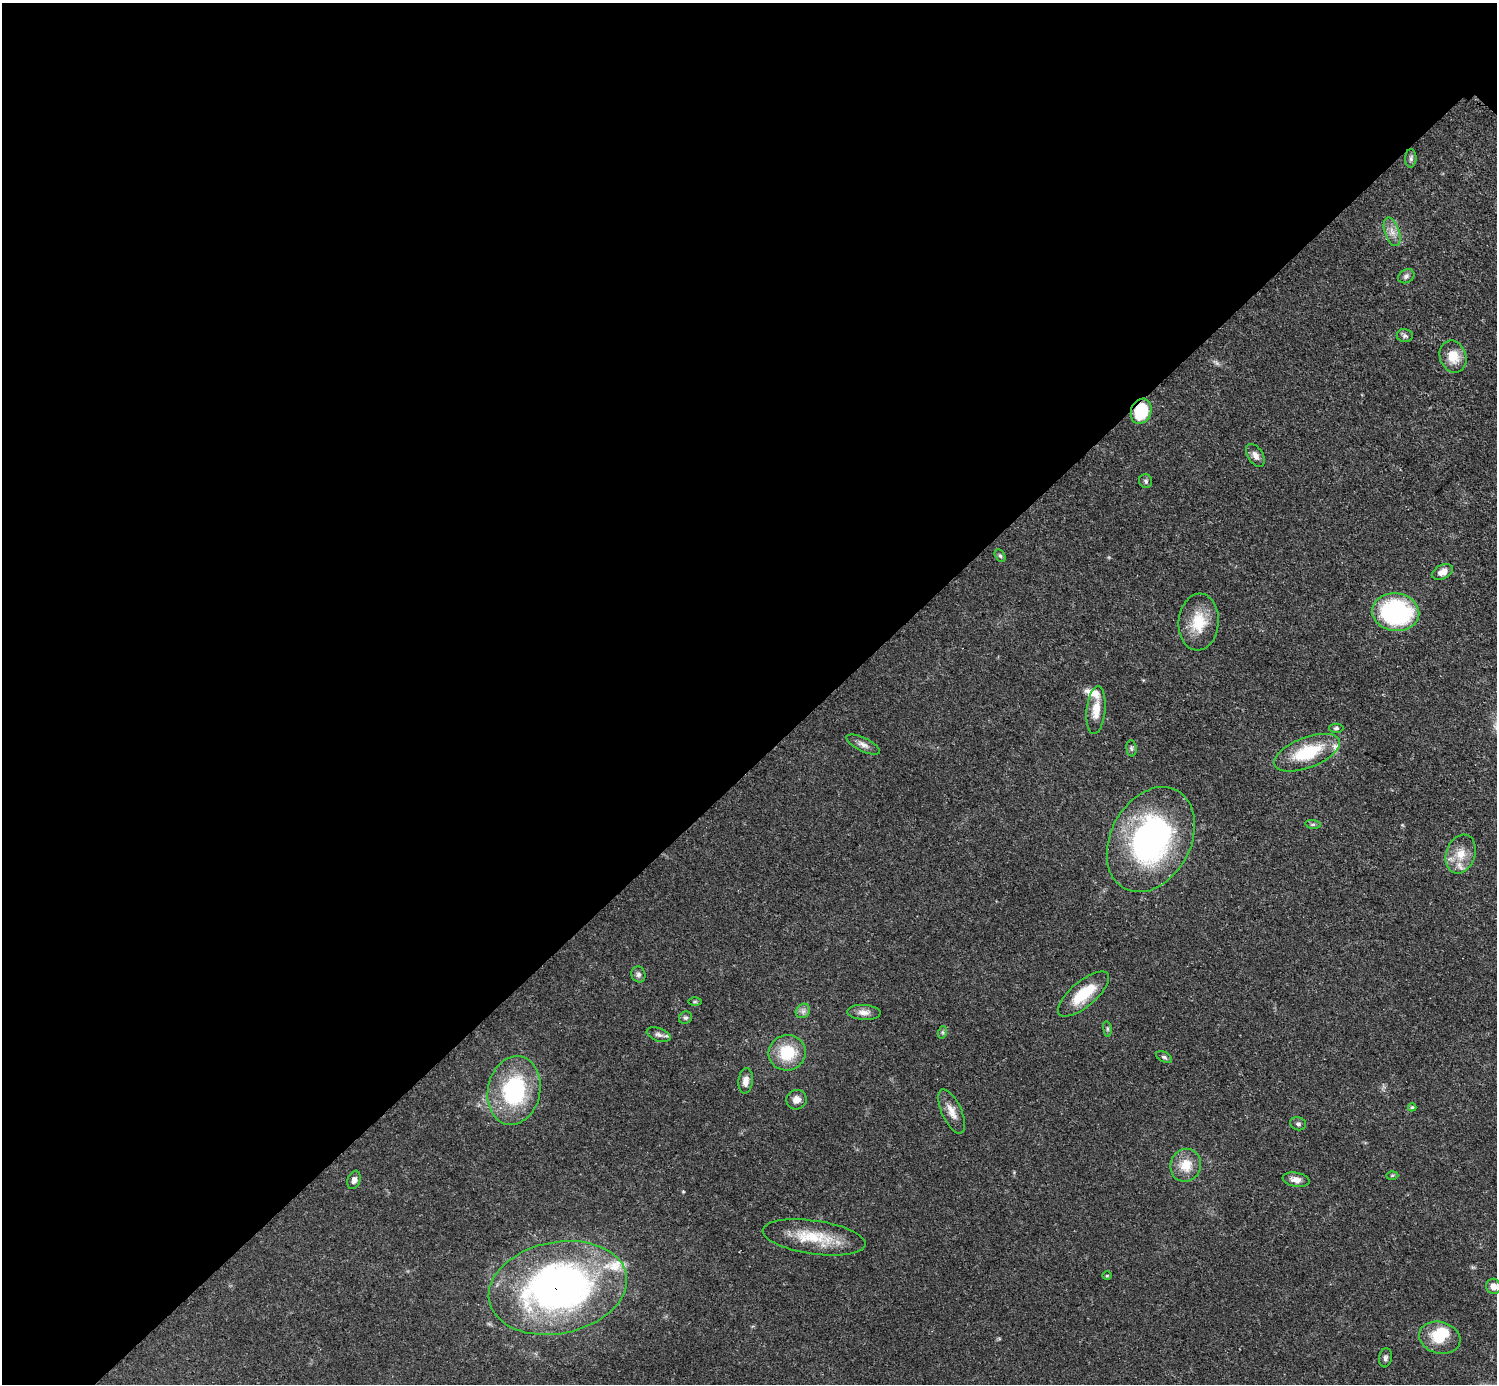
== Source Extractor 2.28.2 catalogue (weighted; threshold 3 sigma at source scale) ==
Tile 5 of 4 x 4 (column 1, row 2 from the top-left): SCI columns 9-1503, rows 3070-4451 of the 5993 x 5993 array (HDU 1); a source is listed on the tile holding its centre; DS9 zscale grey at full resolution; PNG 1499 x 1386 px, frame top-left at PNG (2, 3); each listed source drawn as its Kron ellipse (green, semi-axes under 4 px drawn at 4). Shown black and unused: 55% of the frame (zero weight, under 3 of 5 exposures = <1% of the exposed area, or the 3 px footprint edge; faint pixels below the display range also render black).
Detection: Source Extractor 2.28.2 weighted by HDU 2 'WHT'; one run over the whole footprint, this tile lists its part. Background 0.0506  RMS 0.0052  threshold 0.0236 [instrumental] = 3 sigma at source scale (4.5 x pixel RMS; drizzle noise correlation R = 1.50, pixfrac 1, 0.05/0.05 arcsec/px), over >= 5 px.
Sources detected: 52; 1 inside a brighter object's white glare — neither listed nor drawn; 4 inside a brighter listed object's ellipse — not listed separately; the other 47 listed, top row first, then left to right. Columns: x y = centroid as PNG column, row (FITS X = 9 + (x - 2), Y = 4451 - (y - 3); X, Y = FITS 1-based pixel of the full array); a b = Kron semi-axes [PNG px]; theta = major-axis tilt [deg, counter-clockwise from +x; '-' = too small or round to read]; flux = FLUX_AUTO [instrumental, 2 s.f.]
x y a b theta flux
1411 158 9 5 88 1.4
1392 232 15 7 -72 4
1406 276 8 6 30 1.7
1405 336 8 6 -9 1.4
1453 356 16 13 -69 9.4
1141 411 13 10 69 26
1255 455 12 7 -56 3.1
1146 481 7 6 - 1.3
1000 556 7 4 -61 1
1442 572 11 7 28 4.2
1396 612 23 19 -8 76
1199 622 28 20 85 17
1096 710 24 9 84 7.5
1336 728 7 4 -1 0.96
863 744 18 6 -26 2.9
1131 748 8 5 -83 1.1
1307 753 35 15 21 27
1313 824 8 4 -8 0.97
1151 840 56 40 62 130
1461 854 20 14 71 9.1
638 974 8 7 - 1.6
1083 994 31 12 40 18
695 1002 6 4 0 0.76
803 1011 8 6 45 1.9
864 1012 17 7 -3 3.8
685 1018 7 6 - 1.1
1107 1029 8 4 -82 0.89
943 1032 6 4 72 0.93
659 1035 12 6 -19 2.2
787 1053 19 17 13 20
1164 1057 9 5 -28 1.2
746 1081 12 7 83 4
514 1090 35 26 78 55
796 1100 10 9 - 3.5
1412 1107 4 4 - 0.67
952 1111 24 10 -65 5.7
1298 1124 8 6 -15 1.5
1186 1165 17 15 70 9.9
1392 1175 6 4 2 0.67
354 1180 9 6 71 2.6
1296 1180 13 7 -10 3.9
814 1237 52 16 -8 22
1107 1276 5 3 - 0.46
1493 1286 8 7 - 3.4
558 1288 70 46 11 240
1440 1338 21 15 -15 13
1385 1358 9 6 82 1.6
Overlapping masked pixels (flux is a lower limit): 2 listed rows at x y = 1141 411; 558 1288